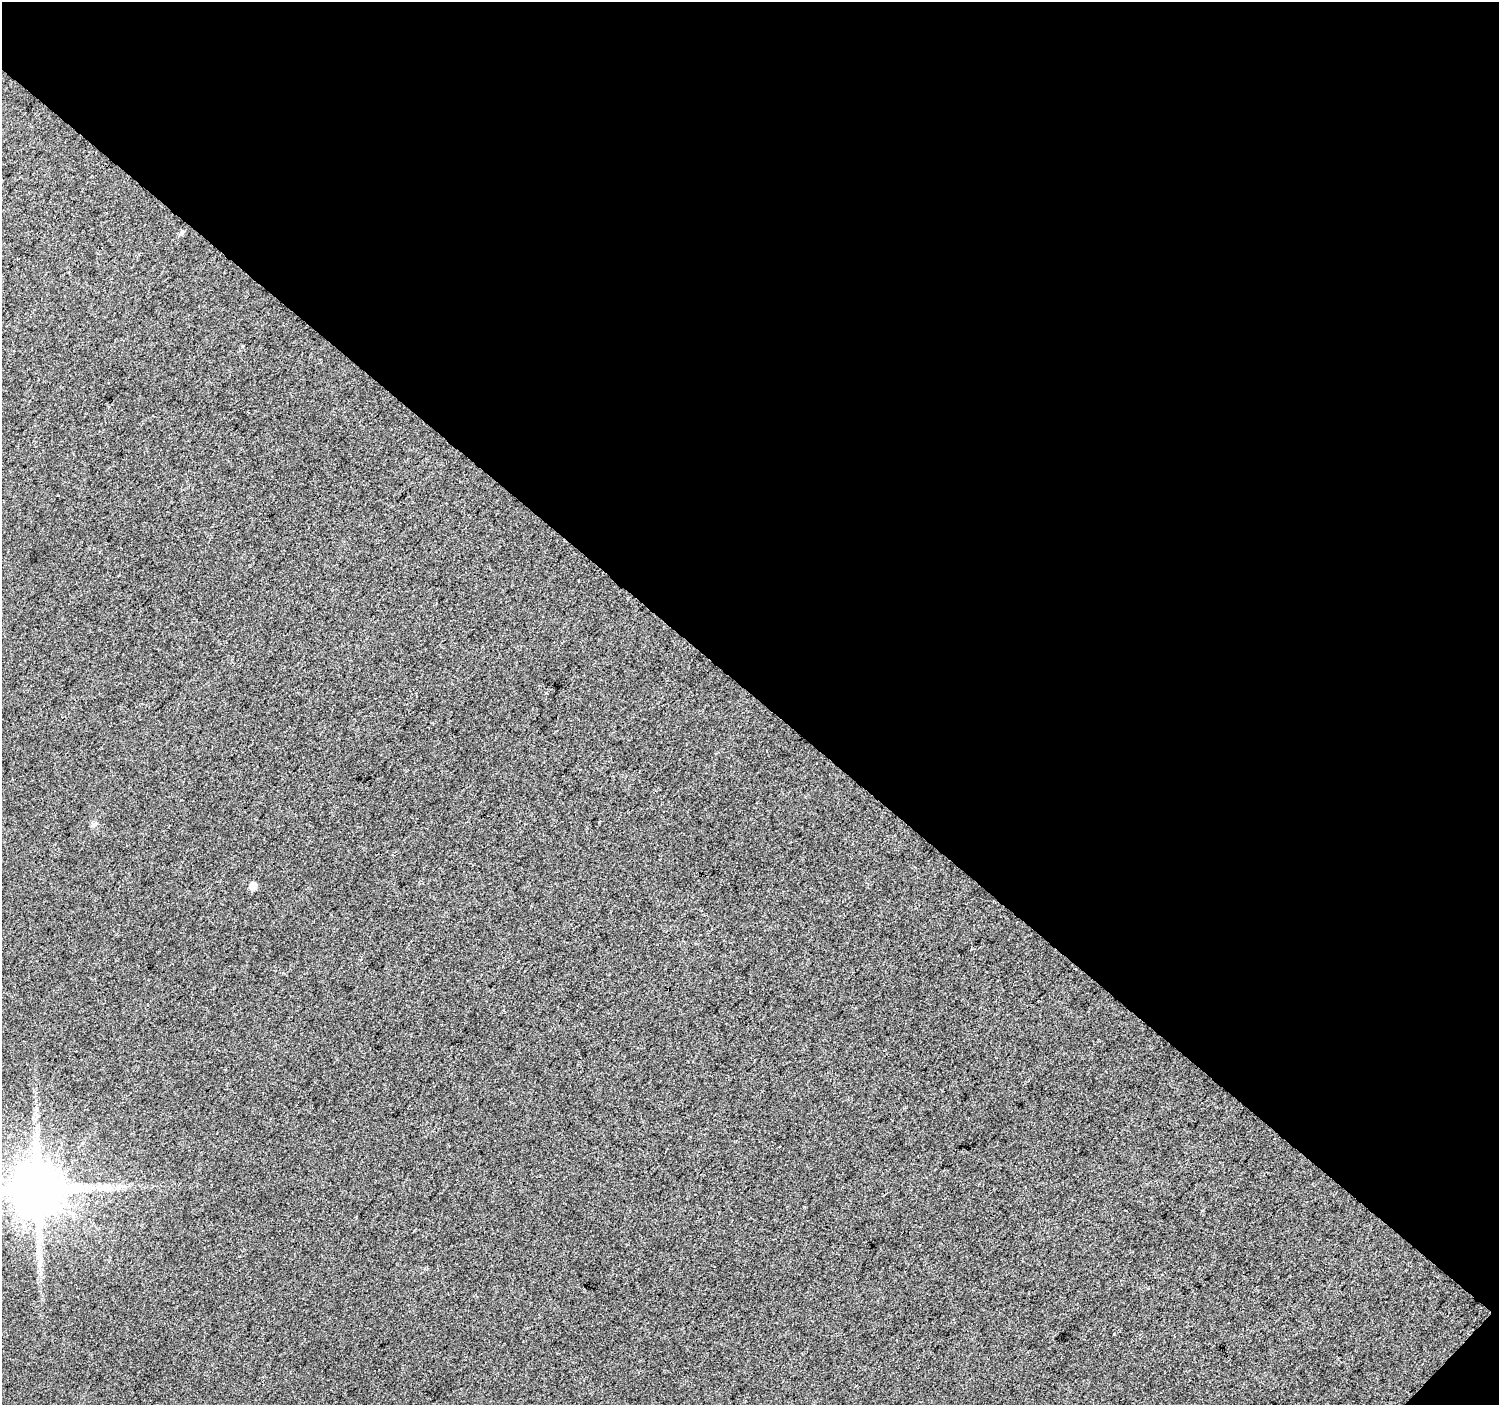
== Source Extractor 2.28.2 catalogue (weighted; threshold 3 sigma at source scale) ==
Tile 2 of 2 x 2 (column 2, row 1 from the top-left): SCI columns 1499-2995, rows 1492-2894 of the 2998 x 3003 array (HDU 1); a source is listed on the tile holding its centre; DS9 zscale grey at full resolution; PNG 1501 x 1407 px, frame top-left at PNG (2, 2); no overlay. Shown black and unused: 50% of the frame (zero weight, under 3 of 4 exposures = <1% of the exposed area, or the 3 px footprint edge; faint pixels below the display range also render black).
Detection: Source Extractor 2.28.2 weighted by HDU 2 'WHT'; one run over the whole footprint, this tile lists its part. Background 0.0384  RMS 0.011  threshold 0.0496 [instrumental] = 3 sigma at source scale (4.5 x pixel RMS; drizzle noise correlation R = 1.50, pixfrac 1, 0.0396/0.0396 arcsec/px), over >= 5 px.
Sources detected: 5; all 5 listed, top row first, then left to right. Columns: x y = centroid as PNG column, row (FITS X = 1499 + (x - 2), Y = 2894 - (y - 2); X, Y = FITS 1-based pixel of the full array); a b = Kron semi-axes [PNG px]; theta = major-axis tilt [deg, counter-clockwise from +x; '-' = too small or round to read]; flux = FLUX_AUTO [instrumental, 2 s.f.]
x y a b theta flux
181 233 7 5 46 2.6
253 886 6 5 - 13
108 1188 11 5 -84 4.2
38 1189 14 13 - 8200
39 1241 7 4 71 3.7
Isophote crosses this tile's border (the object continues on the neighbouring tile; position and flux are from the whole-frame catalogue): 1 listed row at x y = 38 1189